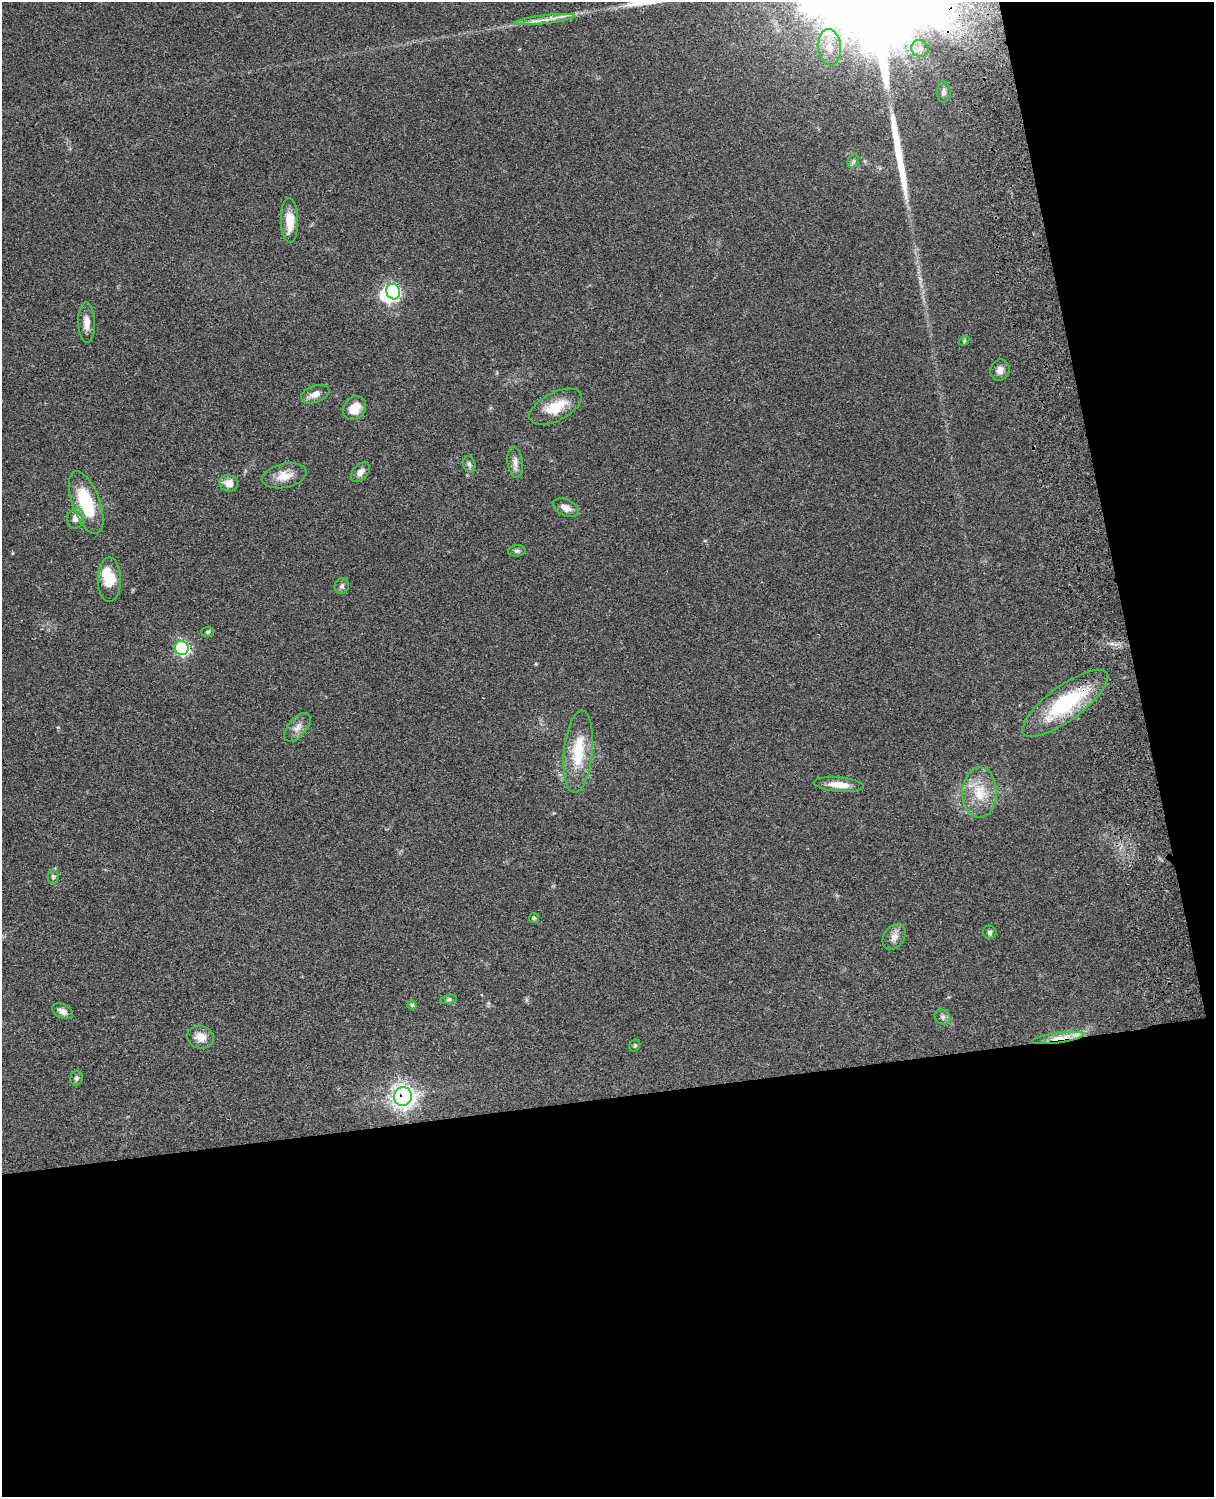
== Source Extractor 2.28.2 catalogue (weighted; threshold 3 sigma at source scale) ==
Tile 12 of 4 x 3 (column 4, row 3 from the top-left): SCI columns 3756-4967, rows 282-1776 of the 5088 x 4934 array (HDU 1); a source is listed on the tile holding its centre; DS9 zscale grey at full resolution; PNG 1216 x 1499 px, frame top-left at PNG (2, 2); each listed source drawn as its Kron ellipse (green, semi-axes under 4 px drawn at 4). Shown black and unused: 33% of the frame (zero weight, under 3 of 4 exposures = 6% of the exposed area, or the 3 px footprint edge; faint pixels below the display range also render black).
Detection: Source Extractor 2.28.2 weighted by HDU 2 'WHT'; one run over the whole footprint, this tile lists its part. Background 0.0873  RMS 0.0063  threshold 0.0284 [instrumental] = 3 sigma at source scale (4.5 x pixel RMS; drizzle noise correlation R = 1.50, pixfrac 1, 0.05/0.05 arcsec/px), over >= 5 px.
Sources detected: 48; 2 inside a brighter object's white glare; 1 long thin detection or spike segment (spike, bleed or trail) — neither listed nor drawn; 1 inside a brighter listed object's ellipse — not listed separately; the other 44 listed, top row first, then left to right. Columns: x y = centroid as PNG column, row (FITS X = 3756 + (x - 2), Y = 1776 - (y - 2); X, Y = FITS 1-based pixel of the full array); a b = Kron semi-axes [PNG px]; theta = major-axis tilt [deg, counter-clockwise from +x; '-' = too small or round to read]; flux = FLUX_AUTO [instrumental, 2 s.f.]
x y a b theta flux
545 20 30 4 7 6.1
830 47 18 11 -84 8.5
920 48 9 8 - 3.1
944 92 10 7 89 2.2
853 161 7 5 61 1.3
289 220 22 8 -89 13
393 292 8 6 -67 73
87 323 20 8 -89 5.8
964 341 6 4 48 0.83
1000 370 11 9 65 3.7
315 394 15 8 19 4.8
556 407 28 14 27 15
354 408 13 10 50 10
515 462 15 7 -83 3.8
469 464 8 6 -73 1.5
360 472 12 7 48 3.5
284 476 22 12 12 8.7
229 483 9 8 - 6.2
86 503 33 14 -70 33
566 508 13 8 -26 5.3
75 518 10 8 69 4.2
517 551 9 5 6 1.5
109 580 22 11 90 15
342 586 8 7 - 1.7
208 632 6 5 - 1.1
182 648 7 7 - 94
1065 703 51 17 36 55
297 727 17 9 49 4.9
578 752 41 14 84 26
839 785 25 7 -5 8.3
980 793 25 17 89 17
53 877 7 5 88 1.2
534 918 5 5 - 0.78
990 932 7 6 - 1.5
894 937 14 10 57 4.6
449 1000 8 4 9 1.1
412 1005 4 4 - 0.92
63 1011 11 7 -27 3.2
943 1017 8 7 - 2
200 1037 14 11 -15 6.3
1058 1038 26 5 8 6.7
635 1045 6 5 - 1
76 1078 7 6 - 1.5
403 1096 9 9 - 340
Overlapping masked pixels (flux is a lower limit): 3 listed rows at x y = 1065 703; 1058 1038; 403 1096